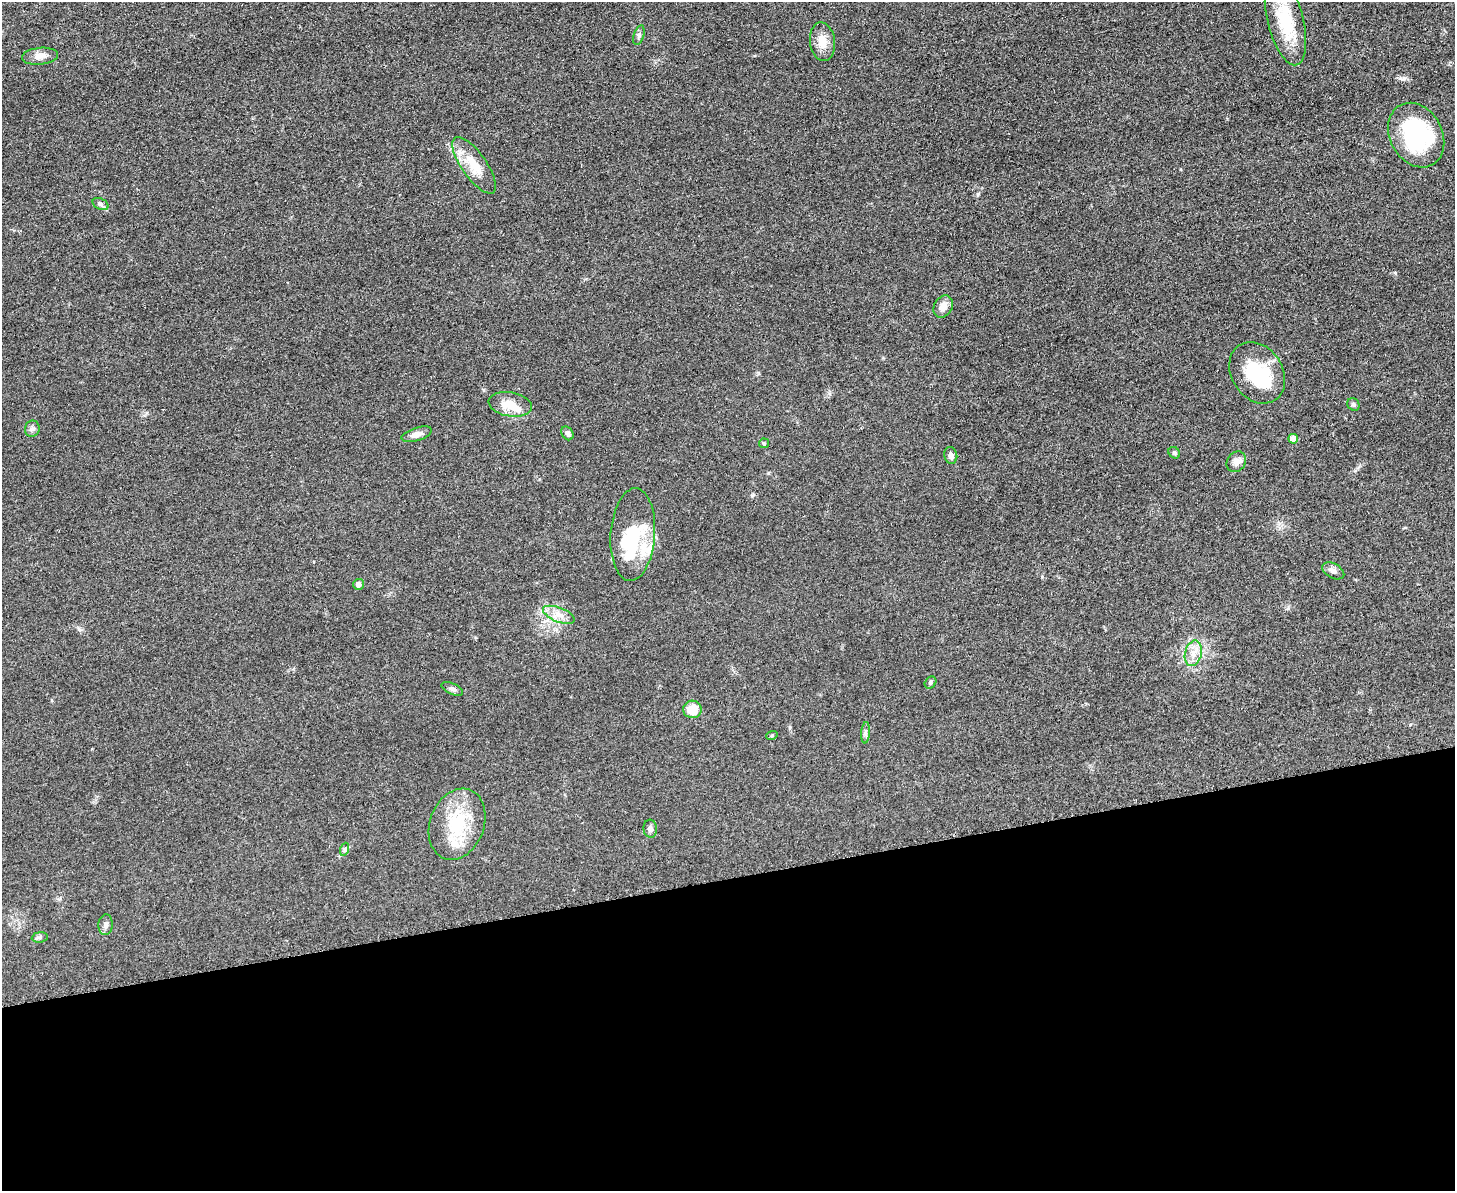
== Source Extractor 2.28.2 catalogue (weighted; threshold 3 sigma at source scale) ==
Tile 11 of 3 x 4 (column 2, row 4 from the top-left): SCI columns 1592-3044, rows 6-1194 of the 4748 x 4767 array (HDU 1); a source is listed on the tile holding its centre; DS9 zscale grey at full resolution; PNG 1457 x 1193 px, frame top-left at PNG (2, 2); each listed source drawn as its Kron ellipse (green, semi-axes under 4 px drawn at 4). Shown black and unused: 26% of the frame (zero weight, under 3 of 5 exposures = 1% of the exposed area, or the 3 px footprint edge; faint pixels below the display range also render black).
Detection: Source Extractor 2.28.2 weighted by HDU 2 'WHT'; one run over the whole footprint, this tile lists its part. Background 0.0464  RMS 0.0055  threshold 0.0249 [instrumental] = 3 sigma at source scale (4.5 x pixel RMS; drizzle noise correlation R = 1.50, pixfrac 1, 0.05/0.05 arcsec/px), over >= 5 px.
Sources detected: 43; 3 inside a brighter object's white glare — neither listed nor drawn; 6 inside a brighter listed object's ellipse — not listed separately; the other 34 listed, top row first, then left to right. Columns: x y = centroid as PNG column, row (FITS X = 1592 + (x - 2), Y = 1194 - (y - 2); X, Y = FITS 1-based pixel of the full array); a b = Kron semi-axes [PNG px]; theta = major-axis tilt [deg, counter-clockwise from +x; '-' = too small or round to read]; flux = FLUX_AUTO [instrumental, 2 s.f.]
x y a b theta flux
1285 21 46 18 -76 30
639 35 10 5 73 1.4
822 42 19 12 -83 7.2
40 56 18 8 6 4.1
1416 135 34 26 -62 52
474 165 33 12 -55 14
101 204 8 5 -28 1.5
943 307 11 9 60 4.8
1257 373 33 25 -56 29
510 404 22 12 -10 8.6
1353 404 6 5 - 0.97
32 429 8 7 - 1.7
567 433 7 5 -57 1.6
417 434 16 6 18 3.1
1293 439 5 5 - 6
764 443 5 4 - 0.68
1174 453 6 5 - 0.89
951 455 8 6 -76 2.1
1236 462 11 9 51 3.4
633 534 46 22 86 26
1333 571 12 7 -29 2.4
358 584 5 5 - 2.6
559 615 17 7 -21 4.7
1193 653 13 8 76 4.8
930 683 6 5 - 1.1
452 689 11 5 -24 1.5
692 709 9 9 - 10
865 733 11 4 86 1.4
772 735 6 3 19 0.55
457 824 36 27 70 29
650 829 9 6 -85 1.7
345 849 6 4 71 0.94
106 925 10 7 85 2.1
40 937 8 5 7 1.2
Isophote crosses this tile's border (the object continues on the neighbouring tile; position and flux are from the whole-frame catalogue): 1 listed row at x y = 1285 21
Unlisted compact peaks at least as high as the median listed source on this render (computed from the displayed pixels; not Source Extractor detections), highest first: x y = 1395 273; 978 194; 752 495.